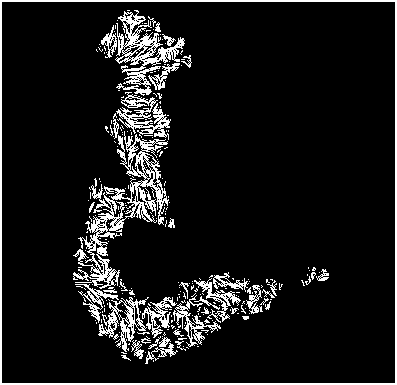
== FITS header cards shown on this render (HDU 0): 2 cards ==
NAXIS1  =                  393
NAXIS2  =                  381

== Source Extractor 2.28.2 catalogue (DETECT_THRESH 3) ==
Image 393 x 381 px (HDU 0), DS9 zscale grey, 1 PNG px = 1 image px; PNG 397 x 385 px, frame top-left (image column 1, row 381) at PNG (2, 2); no overlay
Background 0.494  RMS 3.9e-06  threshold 1.18e-05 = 3 sigma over >= 5 px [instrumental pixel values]
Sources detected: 253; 140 with non-positive FLUX_AUTO (blend fragments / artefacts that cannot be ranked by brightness) are not listed; the other 113 listed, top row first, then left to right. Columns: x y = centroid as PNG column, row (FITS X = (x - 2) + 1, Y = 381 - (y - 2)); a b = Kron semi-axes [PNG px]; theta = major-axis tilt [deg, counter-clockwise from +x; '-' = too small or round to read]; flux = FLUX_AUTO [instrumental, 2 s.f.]
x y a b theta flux
139 17 9 3 1 0.15
154 23 3 2 - 0.17
147 25 6 2 10 0.17
172 40 5 2 - 0.19
96 50 3 2 - 0.29
105 57 2 2 - 0.026
190 60 9 5 -69 2
123 61 13 4 13 0.59
174 67 8 6 59 0.57
124 71 8 6 -37 0.14
164 77 10 4 32 2.6
162 85 8 5 16 1.2
119 86 6 4 9 0.36
128 88 11 2 5 0.82
141 91 9 4 6 0.88
125 110 8 3 -26 1.3
168 114 4 2 - 0.24
114 120 4 2 - 0.21
110 121 3 2 - 0.16
110 127 3 2 - 0.15
156 127 8 3 24 1.1
106 129 7 2 -76 0.11
125 138 3 2 - 0.18
129 141 9 3 89 0.77
121 153 11 4 -51 0.83
161 153 5 2 - 0.22
148 164 3 2 - 0.39
89 188 3 2 - 0.31
108 188 8 5 -24 0.52
118 196 9 4 22 0.87
168 196 2 2 - 0.31
107 199 6 3 -45 0.74
114 205 10 2 -75 0.92
90 207 9 2 63 1.4
167 208 3 2 - 0.031
89 217 2 2 - 0.18
161 220 8 4 70 2.7
172 220 5 3 - 1.3
87 222 5 4 - 0.59
171 225 6 5 - 1.3
80 238 4 3 - 0.72
81 242 9 2 -88 1
80 258 4 2 - 1.3
308 267 2 2 - 0.1
313 268 4 3 - 1
324 270 5 4 - 0.9
227 274 7 4 -33 1.4
325 274 8 2 16 0.046
75 275 8 3 -31 1.3
211 275 3 2 - 0.13
307 275 3 2 - 0.22
312 276 7 3 -85 0.78
81 277 5 2 - 0.96
74 278 4 3 - 0.14
233 278 3 2 - 0.38
121 279 3 2 - 0.16
323 279 10 3 9 3.6
274 280 5 2 - 0.2
237 281 7 3 -43 0.74
266 281 4 2 - 0.39
306 281 2 2 - 0.099
177 282 2 2 - 0.06
184 283 7 3 -15 0.75
229 284 6 2 0 1.1
215 285 5 2 - 0.3
272 285 4 2 - 0.23
281 285 5 3 - 0.39
236 286 8 4 -9 1.5
179 287 2 2 - 0.22
192 287 2 2 - 0.29
280 289 3 2 - 0.14
126 290 3 2 - 0.13
105 291 2 2 - 0.17
273 291 10 2 -58 0.53
131 293 6 4 -22 1.9
271 296 5 2 - 0.57
87 297 10 2 -49 0.9
166 298 9 3 28 1.2
84 299 4 2 - 0.21
221 300 5 2 - 0.86
171 302 7 3 -50 0.12
205 302 8 3 -34 0.072
84 303 5 2 - 0.15
158 304 8 4 -16 0.29
223 304 5 4 - 1.1
110 306 4 3 - 0.45
214 306 8 2 -29 1
268 306 7 3 69 0.32
183 307 7 2 -25 0.22
242 309 6 2 -61 0.22
261 309 5 2 - 0.024
254 310 8 7 - 0.23
234 311 7 3 60 0.26
95 314 11 6 -49 0.28
209 317 4 2 - 0.32
245 318 6 3 -12 1.2
95 321 3 2 - 0.086
207 321 5 2 - 0.55
148 324 6 3 -77 0.4
182 324 5 2 - 0.2
208 326 8 2 5 0.23
102 330 14 9 -30 0.36
116 336 6 2 50 0.33
157 341 3 2 - 0.47
145 342 4 2 - 0.21
177 342 5 2 - 0.57
139 346 3 2 - 0.85
182 349 2 2 - 0.082
155 350 6 2 21 0.18
123 352 4 2 - 0.32
151 357 4 4 - 0.3
157 359 4 2 - 0.13
146 361 6 2 84 0.59
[140 non-positive-flux detections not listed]